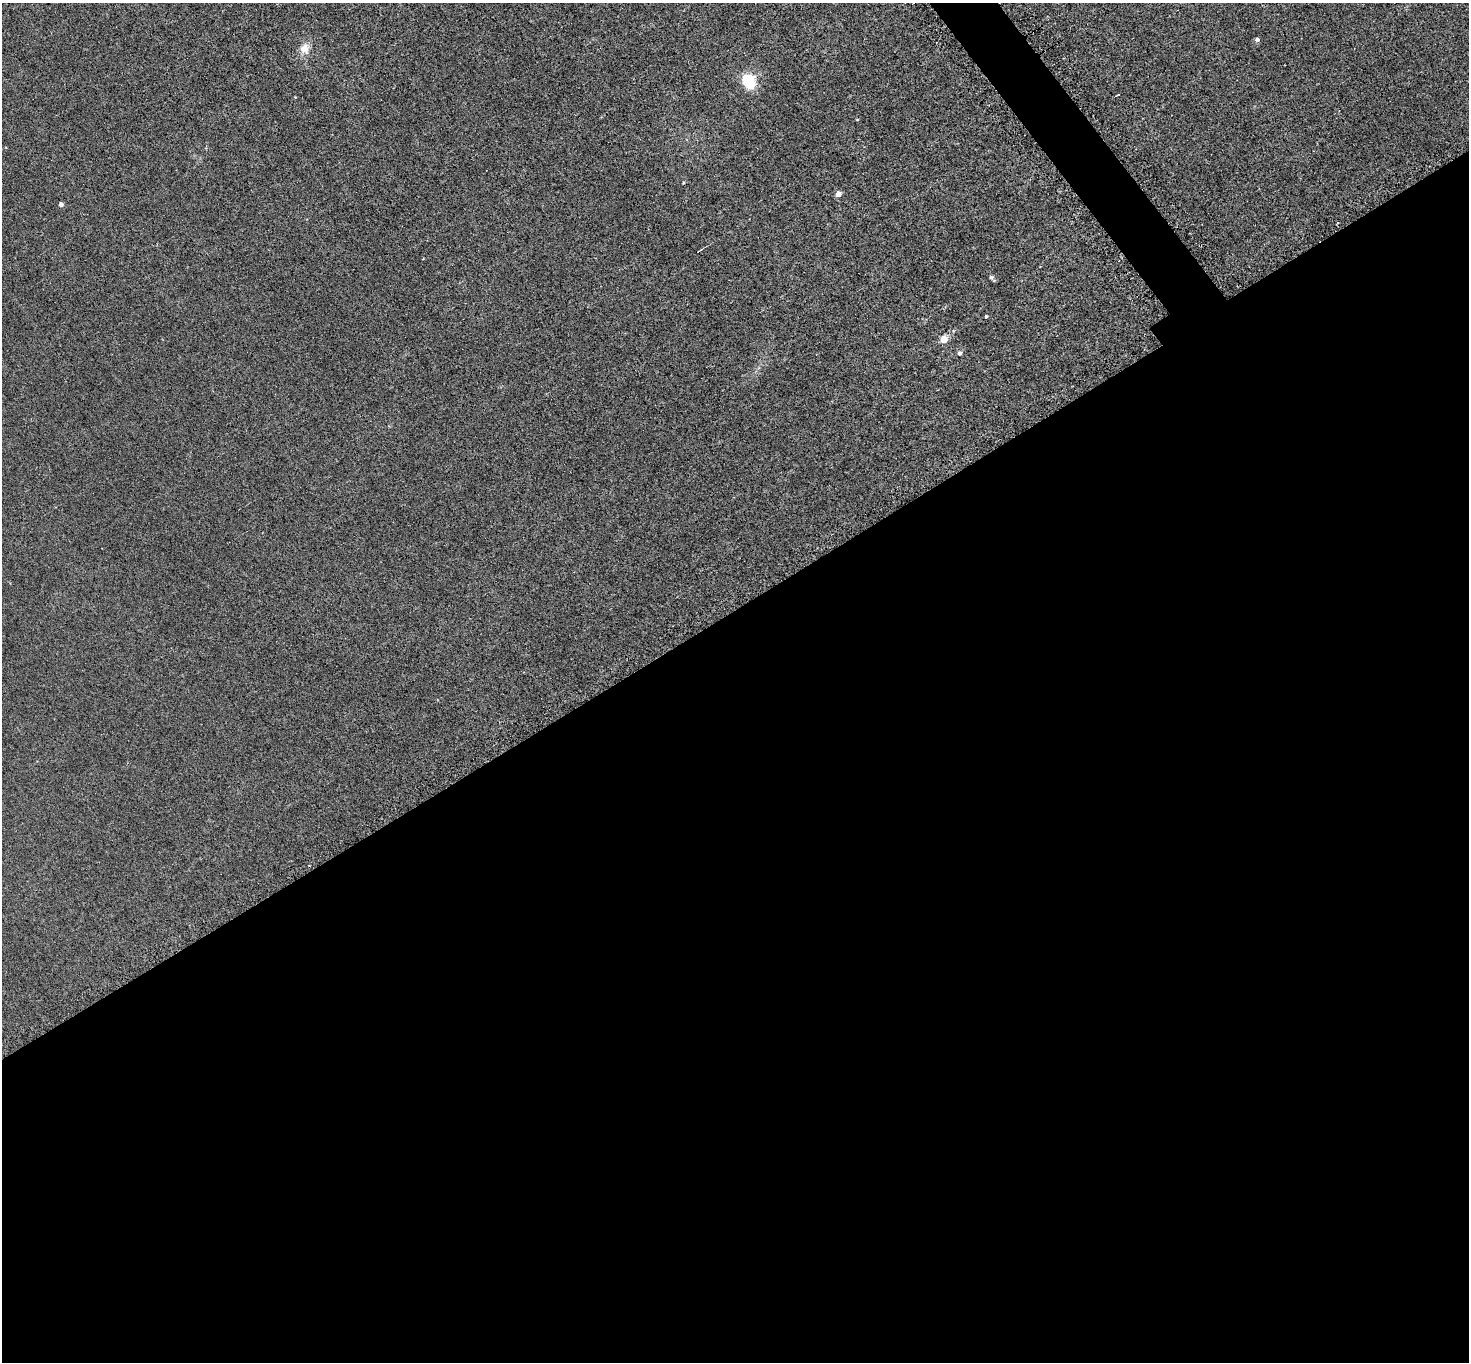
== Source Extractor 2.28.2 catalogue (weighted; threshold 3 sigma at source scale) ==
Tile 15 of 4 x 4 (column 3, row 4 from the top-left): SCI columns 2977-4443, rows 323-1682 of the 5952 x 5945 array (HDU 1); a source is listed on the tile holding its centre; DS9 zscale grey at full resolution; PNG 1471 x 1364 px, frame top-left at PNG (2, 3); no overlay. Shown black and unused: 57% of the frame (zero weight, under 3 of 6 exposures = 3% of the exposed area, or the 3 px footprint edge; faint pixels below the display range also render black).
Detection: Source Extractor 2.28.2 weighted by HDU 2 'WHT'; one run over the whole footprint, this tile lists its part. Background 0.00453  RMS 0.0031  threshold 0.0128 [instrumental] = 3 sigma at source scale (4.09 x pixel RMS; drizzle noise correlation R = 1.36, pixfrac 0.8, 0.05/0.05 arcsec/px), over >= 5 px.
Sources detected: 14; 1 inside a brighter object's white glare — not listed; the other 13 listed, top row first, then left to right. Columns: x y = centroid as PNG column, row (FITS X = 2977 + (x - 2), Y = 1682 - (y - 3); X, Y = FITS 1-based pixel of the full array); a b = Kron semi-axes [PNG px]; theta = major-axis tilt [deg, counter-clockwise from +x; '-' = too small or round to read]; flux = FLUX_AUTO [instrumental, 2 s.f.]
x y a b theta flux
1257 40 4 4 - 0.95
305 49 14 12 69 3.3
747 80 6 6 - 32
295 97 3 3 - 0.18
857 120 4 3 - 0.23
683 183 4 3 - 0.24
838 194 5 4 - 2.8
61 204 4 4 - 1.1
700 250 8 2 33 0.33
991 278 7 3 -45 0.8
986 316 4 3 - 0.29
944 339 5 5 - 7.7
959 353 5 5 - 0.84